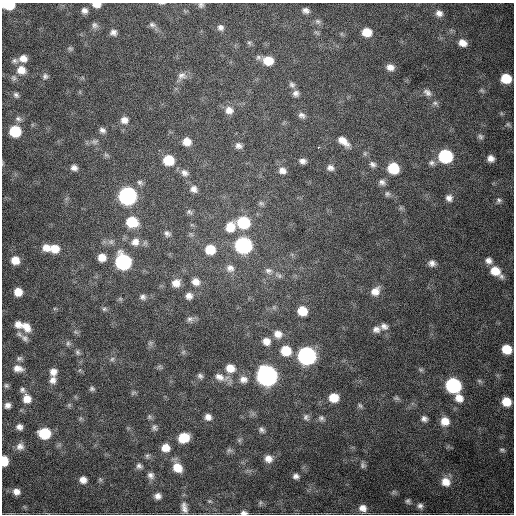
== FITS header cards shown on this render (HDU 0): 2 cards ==
NAXIS1  =                  512
NAXIS2  =                  512

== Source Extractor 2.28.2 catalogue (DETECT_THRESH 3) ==
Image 512 x 512 px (HDU 0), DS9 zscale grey, 1 PNG px = 1 image px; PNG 516 x 516 px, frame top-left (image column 1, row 512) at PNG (2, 3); no overlay
Background 1750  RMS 39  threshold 118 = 3 sigma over >= 5 px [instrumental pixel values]
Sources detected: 170; all 170 listed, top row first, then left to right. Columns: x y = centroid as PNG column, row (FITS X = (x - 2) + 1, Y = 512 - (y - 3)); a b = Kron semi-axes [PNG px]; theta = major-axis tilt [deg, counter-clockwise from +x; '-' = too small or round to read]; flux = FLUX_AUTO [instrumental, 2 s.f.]
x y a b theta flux
162 3 8 3 5 3.2e+03
8 5 11 6 -4 7.1e+04
96 5 9 5 -3 2.1e+04
201 5 7 7 - 6.9e+03
84 10 7 7 - 1.1e+04
306 10 6 5 - 1.0e+04
439 13 9 8 - 1.4e+04
317 21 8 6 -31 7.1e+03
95 25 8 7 - 8.9e+03
152 25 10 7 -13 8.6e+03
220 28 8 8 - 1.1e+04
113 32 7 6 - 1.1e+04
367 32 8 7 - 4.6e+04
249 43 6 5 - 4.7e+03
463 43 9 7 -25 2.3e+04
70 48 8 5 -26 4.7e+03
258 57 8 8 - 7.0e+03
23 58 10 8 2 2.2e+04
15 61 10 7 -5 9.1e+03
268 61 9 8 - 4.9e+04
390 67 9 7 -10 1.7e+04
21 70 12 11 - 3.1e+04
45 76 9 7 69 8.3e+03
182 76 13 10 12 1.6e+04
14 78 9 8 - 8.4e+03
506 78 8 7 - 7.4e+04
292 85 8 7 - 7.7e+03
482 90 7 5 -21 5.0e+03
427 92 12 7 -35 1.2e+04
296 93 8 8 - 1.0e+04
16 95 8 6 -50 7.9e+03
435 103 7 6 - 7.1e+03
229 110 11 10 - 2.1e+04
302 115 9 7 -25 9.6e+03
18 119 10 7 -21 1.0e+04
124 120 10 9 - 1.6e+04
508 124 7 5 -44 4.4e+03
102 130 8 6 -34 9.4e+03
15 131 9 8 - 1.1e+05
480 136 9 6 -35 6.9e+03
343 141 16 7 -37 2.8e+04
95 142 9 7 4 9.2e+03
187 142 8 8 - 2.7e+04
239 146 8 7 - 1.1e+04
318 147 3 2 - 2.0e+04
445 156 9 8 - 2.8e+05
490 158 7 6 - 1.6e+04
168 160 9 8 - 7.5e+04
303 161 6 5 - 1.1e+04
432 163 9 8 - 9.9e+03
373 164 9 8 - 1.0e+04
74 168 7 6 - 1.1e+04
330 168 9 7 -17 1.1e+04
393 168 9 8 - 9.8e+04
282 171 9 7 -15 1.4e+04
185 173 11 8 -30 1.4e+04
140 182 8 6 -31 6.7e+03
382 182 9 7 -24 1.1e+04
194 189 9 8 - 1.4e+04
387 194 7 7 - 7.3e+03
127 196 10 9 - 7.9e+05
449 198 9 8 - 1.3e+04
499 200 8 7 - 7.8e+03
261 203 9 5 -18 5.3e+03
189 212 9 6 -33 7.0e+03
132 222 10 9 - 7.7e+04
243 222 10 9 - 1.4e+05
230 227 12 11 - 4.1e+04
167 234 9 7 -37 8.7e+03
111 242 8 7 - 8.9e+03
135 242 11 10 - 2.1e+04
243 245 10 9 - 5.9e+05
46 248 9 8 - 2.3e+04
55 249 10 9 - 3.7e+04
210 250 9 8 - 5.8e+04
102 257 8 8 - 2.8e+04
15 260 8 8 - 3.3e+04
489 261 9 8 - 1.4e+04
123 262 10 9 - 4.4e+05
432 263 8 7 - 1.3e+04
230 268 10 9 - 1.5e+04
268 271 10 8 -18 1.2e+04
496 271 14 8 -38 4.9e+04
196 282 9 8 - 1.9e+04
176 283 9 9 - 2.2e+04
375 291 11 8 44 2.4e+04
18 292 7 7 - 3.3e+04
189 296 8 7 - 1.4e+04
143 297 8 7 - 9.1e+03
120 299 7 5 -44 4.3e+03
104 309 7 6 - 6.0e+03
302 311 9 8 - 5.1e+04
190 319 10 7 14 9.2e+03
18 324 11 9 -41 1.9e+04
384 326 9 8 - 1.3e+04
26 327 15 10 -53 2.9e+04
376 329 10 8 3 1.4e+04
76 332 8 4 -44 5.8e+03
278 334 10 9 - 2.2e+04
25 338 12 8 -42 1.2e+04
266 341 9 8 - 2.1e+04
68 343 8 6 76 6.4e+03
150 343 7 6 - 6.1e+03
507 349 8 7 - 5.8e+04
286 351 10 9 - 6.3e+04
77 352 7 6 - 6.8e+03
183 352 6 6 - 5.1e+03
307 356 10 9 - 9.1e+05
19 358 9 6 26 6.7e+03
112 359 6 6 - 6.2e+03
160 367 8 5 -34 4.8e+03
18 368 12 8 -12 2.0e+04
230 368 11 10 - 3.3e+04
53 372 8 7 - 1.7e+04
267 375 10 9 - 1.6e+06
200 376 8 7 - 7.6e+03
219 377 15 11 -29 2.4e+04
243 379 11 9 -5 1.8e+04
53 380 9 8 - 1.5e+04
6 385 6 5 - 4.9e+03
453 385 9 8 - 4.4e+05
92 389 7 6 - 5.7e+03
22 390 8 6 -51 7.0e+03
133 393 8 5 30 4.7e+03
26 394 3 2 - 7.0e+03
334 398 8 8 - 4.4e+04
396 398 9 5 -3 5.7e+03
459 398 10 9 - 2.5e+04
27 399 9 9 - 2.6e+04
506 402 8 7 - 4.4e+04
7 405 6 5 - 1.1e+04
69 405 5 5 - 4.1e+03
360 405 7 5 -62 5.1e+03
149 417 7 5 -70 5.1e+03
208 417 8 7 - 1.5e+04
306 417 9 7 -74 8.9e+03
321 418 8 7 - 7.7e+03
424 419 7 7 - 1.0e+04
445 421 10 9 - 3.1e+04
19 427 6 5 - 1.1e+04
155 427 9 7 -76 8.2e+03
261 430 8 7 - 7.9e+03
44 433 9 8 - 1.1e+05
184 438 9 8 - 7.0e+04
239 440 6 6 - 5.2e+03
20 446 10 9 - 1.4e+04
165 448 9 8 - 2.9e+04
229 450 9 6 -13 6.6e+03
502 450 8 4 -15 5.0e+03
147 456 7 6 - 5.7e+03
268 459 9 9 - 1.9e+04
4 461 8 5 -84 5.8e+04
363 465 8 7 - 7.0e+03
139 466 8 7 - 8.6e+03
177 468 11 9 -49 4.1e+04
151 475 9 8 - 1.2e+04
296 476 7 6 - 9.7e+03
100 479 7 5 -88 4.6e+03
83 480 8 7 - 1.7e+04
446 482 11 10 - 3.4e+04
16 492 8 8 - 1.8e+04
393 492 7 5 36 5.4e+03
158 496 7 6 - 1.3e+04
209 501 6 5 - 3.6e+03
408 501 7 6 - 6.2e+03
260 503 6 4 46 4.5e+03
420 506 8 7 - 9.4e+03
184 508 15 7 -78 1.7e+04
363 508 10 9 - 2.1e+04
244 513 7 4 -2 8.7e+03
At the frame edge (FLAGS 8, measured only in part): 6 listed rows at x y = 162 3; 8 5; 96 5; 201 5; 4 461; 244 513